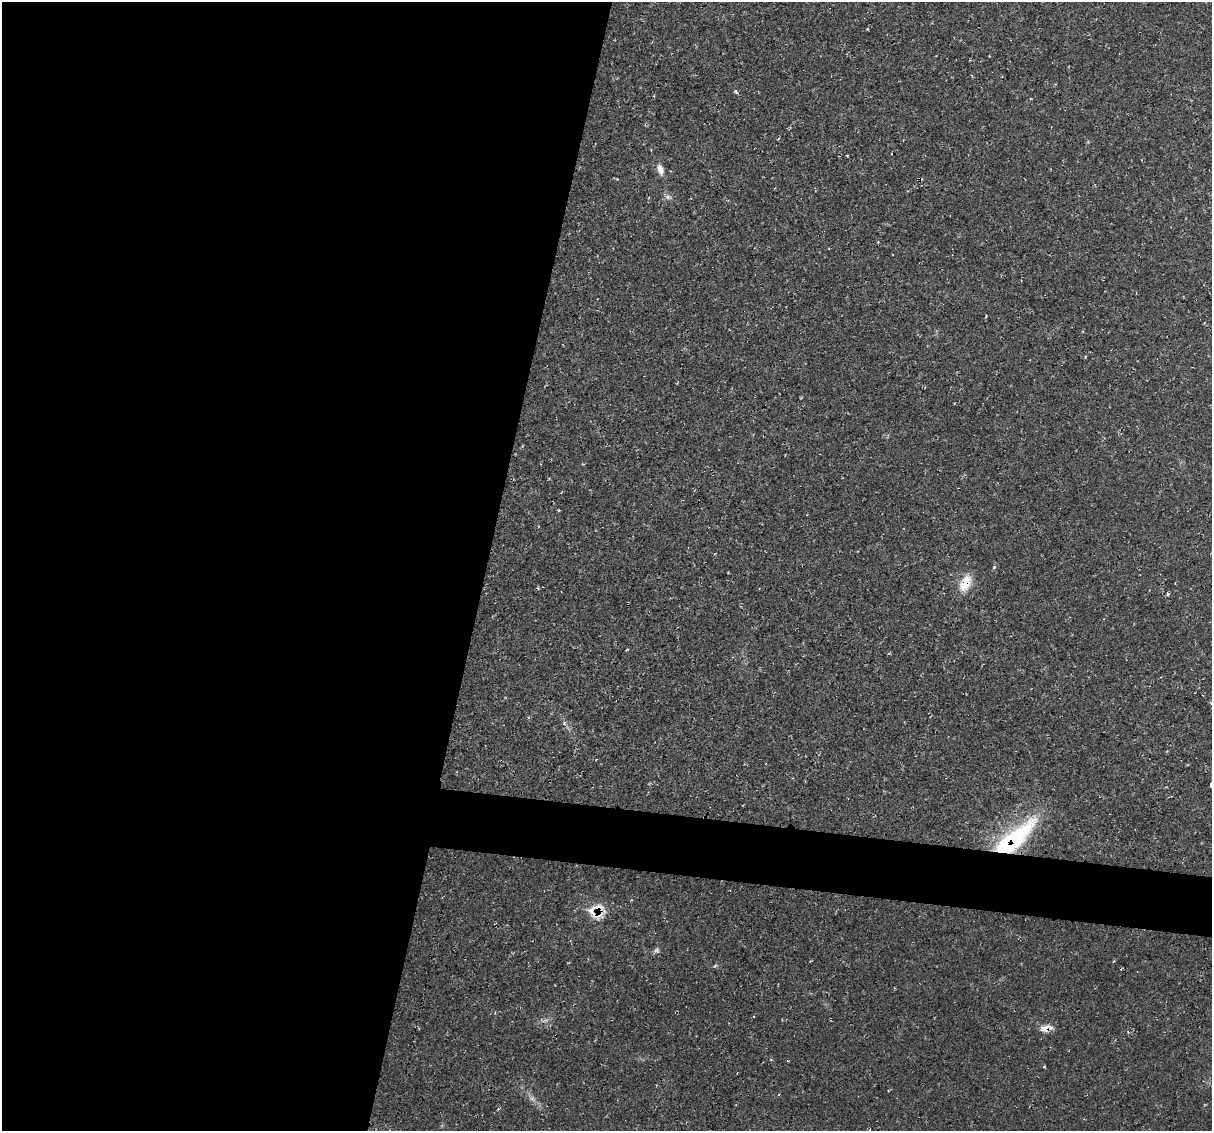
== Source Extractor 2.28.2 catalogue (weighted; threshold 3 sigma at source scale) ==
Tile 5 of 4 x 4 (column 1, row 2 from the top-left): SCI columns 15-1224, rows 2373-3501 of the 4856 x 4871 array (HDU 1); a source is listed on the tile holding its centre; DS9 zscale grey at full resolution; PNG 1214 x 1133 px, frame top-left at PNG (2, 2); no overlay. Shown black and unused: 44% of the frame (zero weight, under 2 of 3 exposures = <1% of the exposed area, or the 3 px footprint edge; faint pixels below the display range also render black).
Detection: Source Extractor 2.28.2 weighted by HDU 2 'WHT'; one run over the whole footprint, this tile lists its part. Background 0.0207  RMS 0.0061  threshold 0.0275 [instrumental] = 3 sigma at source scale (4.5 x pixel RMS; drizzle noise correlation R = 1.50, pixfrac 1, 0.05/0.05 arcsec/px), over >= 5 px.
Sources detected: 18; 2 too faint to see at this stretch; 1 cosmic-ray / hot-pixel residue — not listed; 2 inside a brighter listed object's ellipse — not listed separately; the other 13 listed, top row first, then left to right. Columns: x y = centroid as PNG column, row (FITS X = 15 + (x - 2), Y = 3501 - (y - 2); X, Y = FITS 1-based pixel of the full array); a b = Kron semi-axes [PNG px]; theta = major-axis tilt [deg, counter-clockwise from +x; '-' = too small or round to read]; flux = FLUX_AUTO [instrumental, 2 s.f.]
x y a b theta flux
736 92 7 4 -47 1.1
660 169 16 8 -72 4.4
617 179 4 4 - 0.47
668 197 10 6 -15 2.2
965 583 23 13 64 12
538 588 4 4 - 0.63
1167 594 5 3 - 0.67
564 723 5 5 - 1.2
1013 840 66 21 41 74
599 910 27 13 -86 11
715 966 7 3 36 0.79
1045 1028 15 9 12 5.2
1044 1067 5 3 - 0.6
Overlapping masked pixels (flux is a lower limit): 3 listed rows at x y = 1013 840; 599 910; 1045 1028
Unlisted compact peaks at least as high as the median listed source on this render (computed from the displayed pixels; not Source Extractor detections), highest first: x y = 994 567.